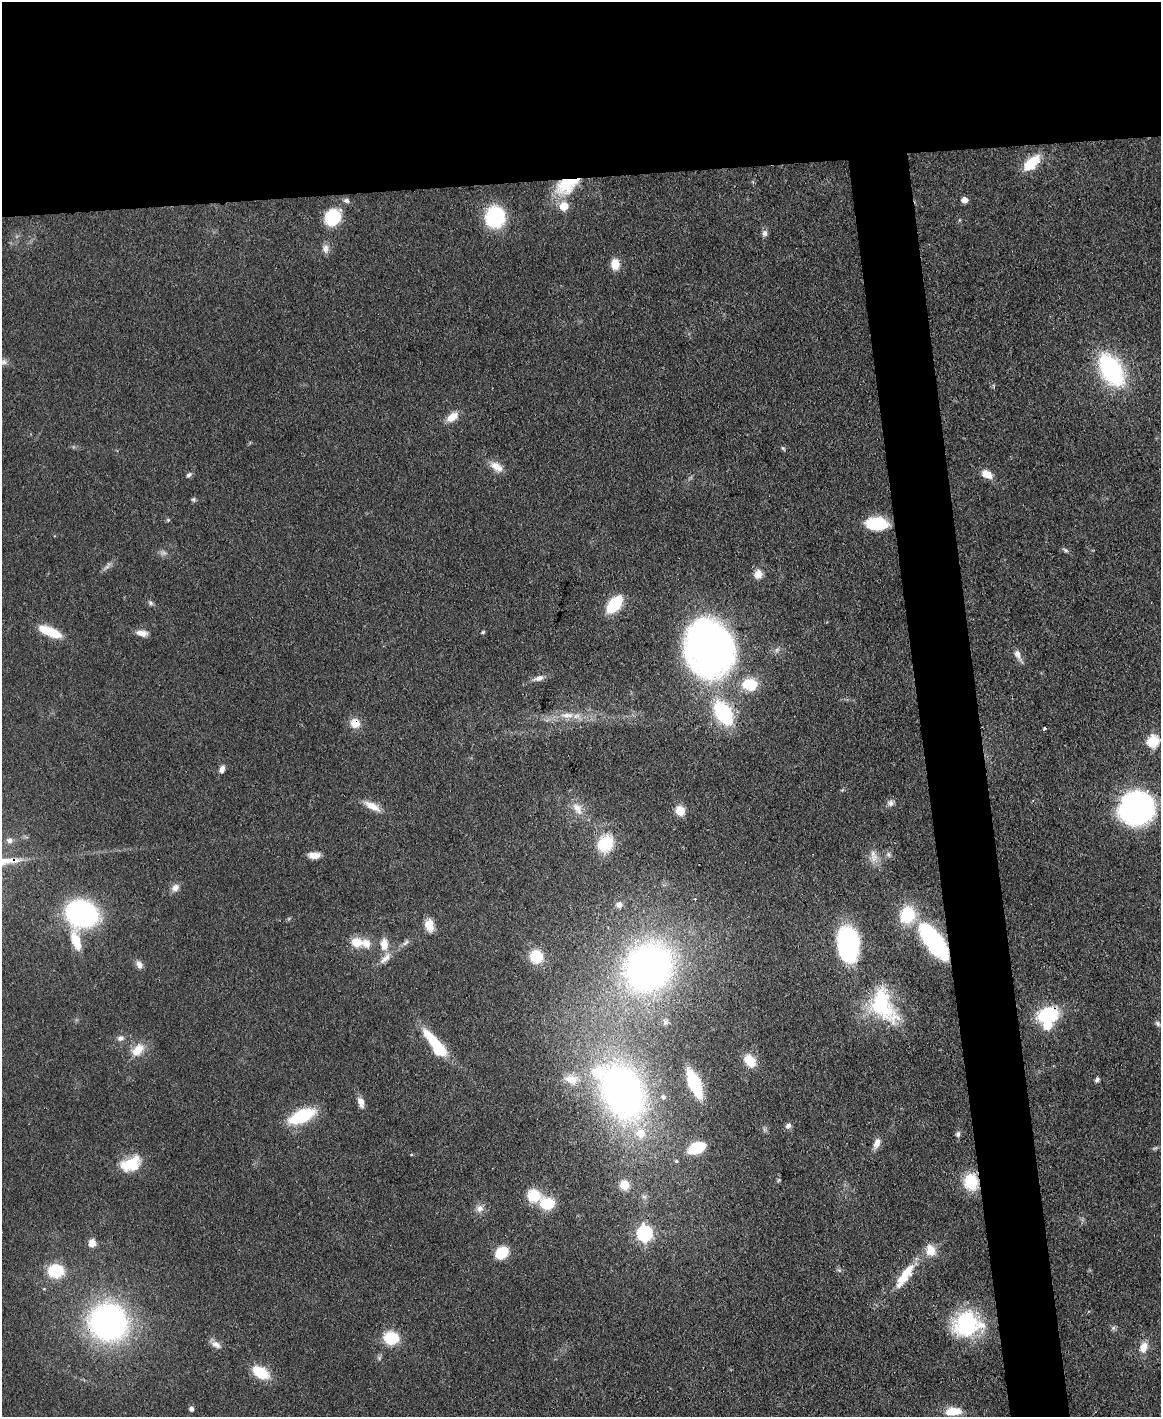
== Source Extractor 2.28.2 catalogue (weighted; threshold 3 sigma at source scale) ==
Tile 2 of 4 x 3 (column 2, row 1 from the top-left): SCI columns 1160-2318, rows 3073-4487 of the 4691 x 4623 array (HDU 1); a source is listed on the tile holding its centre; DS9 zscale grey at full resolution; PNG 1163 x 1419 px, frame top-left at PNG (2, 2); no overlay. Shown black and unused: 17% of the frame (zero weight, under 3 of 4 exposures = <1% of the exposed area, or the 3 px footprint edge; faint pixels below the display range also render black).
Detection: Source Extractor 2.28.2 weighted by HDU 2 'WHT'; one run over the whole footprint, this tile lists its part. Background 0.0795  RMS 0.0056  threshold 0.0253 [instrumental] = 3 sigma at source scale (4.5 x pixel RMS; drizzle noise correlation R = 1.50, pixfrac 1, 0.05/0.05 arcsec/px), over >= 5 px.
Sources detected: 114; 1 too faint to see at this stretch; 1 inside a brighter object's white glare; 1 cosmic-ray / hot-pixel residue — not listed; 6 inside a brighter listed object's ellipse — not listed separately; the other 105 listed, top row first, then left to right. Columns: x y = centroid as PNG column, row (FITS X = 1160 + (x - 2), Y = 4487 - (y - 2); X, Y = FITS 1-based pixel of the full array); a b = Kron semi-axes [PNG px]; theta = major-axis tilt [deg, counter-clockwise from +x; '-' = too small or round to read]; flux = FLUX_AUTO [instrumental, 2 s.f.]
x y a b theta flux
1031 163 16 8 44 22
566 185 32 19 28 25
964 200 5 4 - 7.2
346 201 8 6 -16 1.8
564 206 6 6 - 16
332 217 20 16 53 23
495 217 16 14 80 57
765 233 9 7 -89 2.2
325 249 12 8 -87 3.4
615 264 11 8 -90 8.3
3 362 11 8 5 2.7
1111 370 26 15 -59 100
993 386 6 3 -71 0.74
452 417 15 9 35 7.5
783 448 7 4 -53 0.85
496 467 18 10 -35 6.7
987 474 12 8 -25 6.9
189 475 9 5 38 1.5
193 499 6 6 - 1.1
168 520 5 5 - 0.76
877 524 22 12 -2 24
1065 550 9 5 -33 1.3
107 566 17 5 51 2.4
758 574 11 10 - 5.5
150 603 8 5 -42 1.3
614 604 14 8 48 35
50 632 27 9 -23 19
483 632 4 4 - 0.79
142 633 15 7 -8 4.2
710 648 57 47 -77 260
1018 655 16 7 -63 4.2
539 678 15 7 19 3.4
750 684 16 13 -3 18
723 713 24 14 -57 52
567 715 21 9 0 8.4
355 723 11 10 - 7.5
1044 728 3 3 - 2.1
1153 741 6 6 - 52
222 769 10 7 71 2.7
890 803 9 8 - 2.4
372 806 22 8 -29 7.7
577 808 20 11 -54 7.5
1136 808 25 23 19 210
680 811 9 8 - 10
9 840 7 6 - 2.5
605 844 20 17 57 22
314 855 13 7 -2 5.5
888 855 8 7 - 1.7
874 856 21 10 -76 5.8
175 888 12 9 43 3.6
619 905 9 8 - 2.8
82 914 24 20 -17 110
907 915 17 15 69 27
429 925 12 8 -78 8.6
76 941 27 11 -73 13
356 942 12 10 -9 9.7
406 942 11 4 45 1.8
934 942 37 14 -53 100
849 943 29 18 -85 110
384 944 16 10 -88 7.3
536 956 11 11 - 19
139 964 12 8 -50 3
648 967 49 45 46 260
883 1006 49 29 -60 52
1048 1015 20 14 15 38
665 1022 9 6 -68 1.6
1158 1024 8 6 -47 1.4
120 1038 10 7 9 2.5
436 1045 33 10 -53 34
138 1050 20 13 43 9.7
750 1061 14 10 -51 12
571 1079 18 12 -16 8.3
1097 1080 7 5 64 1.3
694 1084 21 8 -68 44
622 1092 56 38 -64 240
361 1102 13 7 -74 4.3
302 1116 24 11 24 39
788 1126 8 7 - 2.1
958 1134 8 7 - 1.7
877 1143 14 8 70 4.3
696 1148 13 7 21 34
411 1154 5 3 - 0.5
676 1161 5 4 - 0.85
131 1164 24 15 21 19
971 1182 16 14 -83 22
624 1185 12 10 -56 8.9
533 1195 15 14 - 16
547 1204 17 13 -7 18
480 1208 10 10 - 3.7
644 1233 7 7 - 150
92 1243 9 8 - 5
930 1250 15 12 -65 8.3
501 1253 10 8 41 22
839 1270 8 5 -44 1.1
55 1271 13 11 1 29
907 1272 40 13 57 16
108 1322 35 33 -34 170
967 1324 35 28 6 48
1113 1328 6 6 - 1.3
391 1338 12 10 -10 27
216 1344 15 8 -29 3.6
1144 1347 14 10 68 6.6
261 1372 18 11 -31 18
191 1409 5 5 - 2.1
953 1411 18 9 3 10
Overlapping masked pixels (flux is a lower limit): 8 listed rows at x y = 566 185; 710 648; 355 723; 934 942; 1048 1015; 622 1092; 971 1182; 108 1322
Isophote crosses this tile's border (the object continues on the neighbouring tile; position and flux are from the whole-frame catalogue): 1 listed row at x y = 3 362